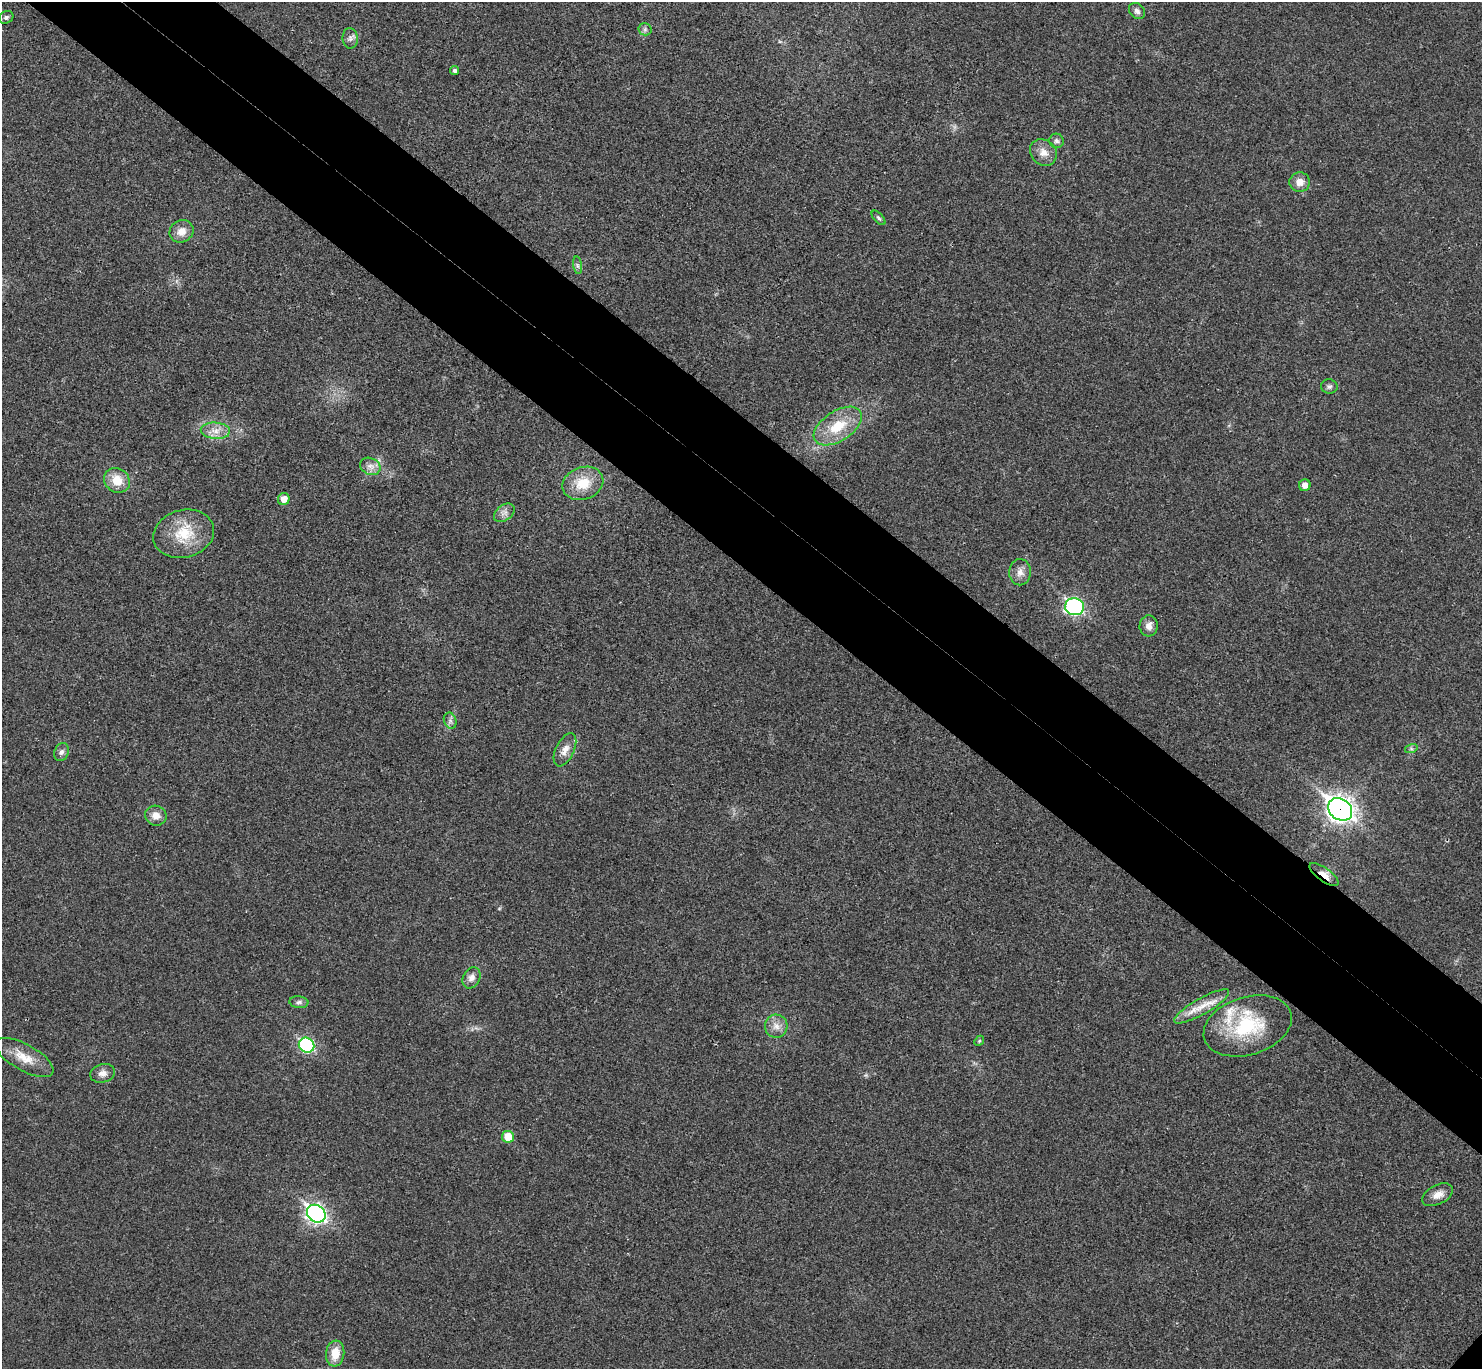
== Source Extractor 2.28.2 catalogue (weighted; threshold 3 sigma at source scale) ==
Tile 11 of 4 x 4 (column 3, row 3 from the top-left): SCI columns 3000-4479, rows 1569-2935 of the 6002 x 6011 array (HDU 1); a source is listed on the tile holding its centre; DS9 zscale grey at full resolution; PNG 1484 x 1371 px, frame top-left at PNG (2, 2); each listed source drawn as its Kron ellipse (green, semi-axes under 4 px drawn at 4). Shown black and unused: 10% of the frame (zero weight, under 3 of 4 exposures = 6% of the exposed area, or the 3 px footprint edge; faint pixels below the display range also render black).
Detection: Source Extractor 2.28.2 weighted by HDU 2 'WHT'; one run over the whole footprint, this tile lists its part. Background 0.0203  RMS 0.0058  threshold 0.026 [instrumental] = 3 sigma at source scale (4.5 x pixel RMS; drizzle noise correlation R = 1.50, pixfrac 1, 0.05/0.05 arcsec/px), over >= 5 px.
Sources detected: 46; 2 inside a brighter listed object's ellipse — not listed separately; the other 44 listed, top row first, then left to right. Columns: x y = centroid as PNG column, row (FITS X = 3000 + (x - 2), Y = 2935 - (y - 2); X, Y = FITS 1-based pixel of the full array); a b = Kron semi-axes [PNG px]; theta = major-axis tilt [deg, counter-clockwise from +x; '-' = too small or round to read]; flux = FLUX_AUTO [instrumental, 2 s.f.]
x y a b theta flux
1137 11 9 7 -44 2.2
6 17 7 6 - 1.5
645 29 6 6 - 1.3
350 38 10 7 -83 2.3
455 71 4 4 - 1.2
1056 141 7 7 - 1.7
1043 152 14 12 -43 5.7
1300 182 10 9 - 5.1
878 218 9 4 -48 1.2
181 231 12 11 - 5.8
578 265 9 4 -81 1.4
1329 386 8 7 - 1.6
838 426 27 15 33 18
215 431 15 8 -3 5.4
370 466 10 8 -24 3.8
117 480 13 12 - 10
583 483 21 16 19 14
1305 485 6 5 - 3.6
284 499 6 5 - 5.1
504 513 11 7 35 3
184 534 31 24 15 22
1020 572 13 11 89 4.3
1074 607 9 8 - 94
1149 626 10 9 - 3.8
450 721 8 6 -70 1.8
1411 749 6 4 17 0.95
565 750 18 9 64 5.1
61 752 9 7 65 2.1
1340 809 13 10 -38 390
156 816 11 10 - 4.9
1324 874 17 6 -36 5.4
471 978 11 8 62 3.6
299 1002 9 6 -5 1.7
1202 1006 31 8 30 9.8
776 1026 11 11 - 4.9
1248 1026 45 29 17 41
979 1041 5 4 - 0.79
306 1045 8 7 - 69
24 1058 32 13 -30 11
103 1073 12 9 15 3.6
508 1137 6 6 - 11
1438 1195 17 9 26 5.4
316 1214 10 8 -38 200
335 1353 13 9 83 9.2
Overlapping masked pixels (flux is a lower limit): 2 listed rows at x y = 1340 809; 1324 874